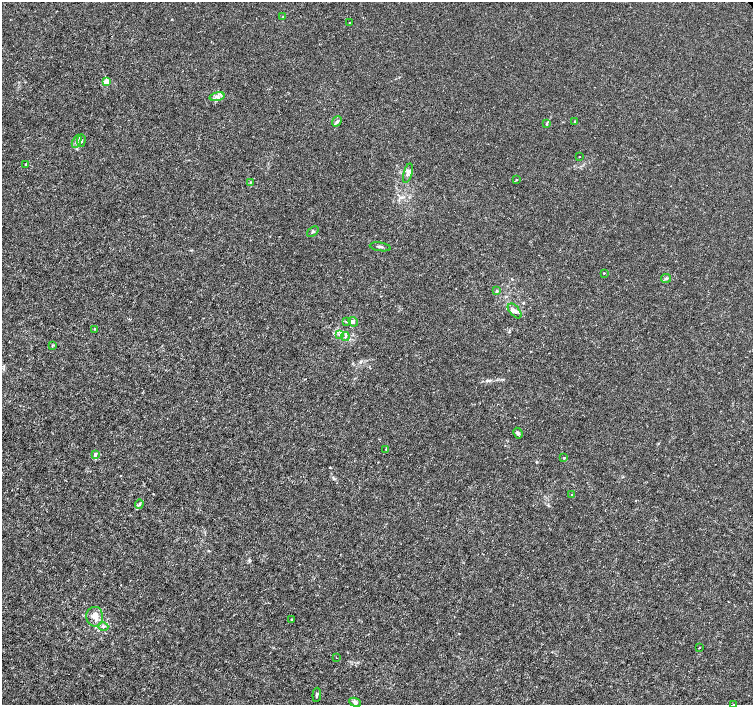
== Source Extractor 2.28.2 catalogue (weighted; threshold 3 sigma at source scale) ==
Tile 7 of 4 x 4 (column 3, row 2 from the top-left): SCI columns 3009-4510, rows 3020-4424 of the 6012 x 5974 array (HDU 1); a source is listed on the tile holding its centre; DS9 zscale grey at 2 x 2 block average (1 PNG px = mean of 2 x 2 image px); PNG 755 x 707 px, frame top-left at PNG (2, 2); each listed source drawn as its Kron ellipse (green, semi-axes under 4 px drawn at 4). Shown black and unused: <1% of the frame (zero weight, under 3 of 4 exposures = <1% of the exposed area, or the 3 px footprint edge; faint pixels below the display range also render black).
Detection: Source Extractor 2.28.2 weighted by HDU 2 'WHT'; one run over the whole footprint, this tile lists its part. Background 8.57e-04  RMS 0.0013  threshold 0.00599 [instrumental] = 3 sigma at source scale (4.5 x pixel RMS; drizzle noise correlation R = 1.50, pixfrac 1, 0.0396/0.0396 arcsec/px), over >= 5 px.
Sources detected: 42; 2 inside a brighter listed object's ellipse — not listed separately; the other 40 listed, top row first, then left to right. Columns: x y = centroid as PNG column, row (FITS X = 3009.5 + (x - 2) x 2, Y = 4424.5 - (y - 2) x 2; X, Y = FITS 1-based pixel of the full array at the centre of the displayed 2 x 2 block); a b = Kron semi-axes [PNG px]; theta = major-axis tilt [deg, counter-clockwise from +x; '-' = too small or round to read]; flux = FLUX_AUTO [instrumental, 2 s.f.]
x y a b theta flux
283 17 3 2 - 0.24
350 22 2 2 - 0.33
106 82 3 3 - 7.1
217 97 7 3 14 1.1
337 121 5 4 - 0.54
575 121 3 2 - 0.22
547 124 4 2 - 0.25
81 140 6 3 87 0.53
77 141 7 3 65 0.81
579 157 2 2 - 0.13
26 164 3 2 - 0.27
408 173 10 4 74 1.2
516 180 3 2 - 0.19
250 182 3 3 - 0.25
313 232 6 3 39 0.5
380 247 11 2 -9 0.49
604 273 3 2 - 0.18
666 278 5 4 - 0.56
496 291 3 3 - 0.37
515 311 9 5 -49 1.3
346 321 3 2 - 0.23
353 322 5 4 - 0.91
94 329 2 2 - 0.3
339 334 3 2 - 0.31
345 336 4 3 - 0.46
52 345 3 2 - 0.22
518 433 5 3 - 0.62
386 449 3 3 - 0.26
95 454 4 3 - 0.66
564 458 3 2 - 0.24
572 495 2 2 - 0.18
139 504 5 3 - 0.43
95 617 10 8 -88 2.3
291 619 2 2 - 0.19
103 626 5 3 - 0.6
699 647 2 2 - 0.23
336 658 2 2 - 0.12
317 695 7 3 86 0.49
355 702 6 4 -24 0.96
733 704 2 2 - 0.14
Isophote crosses this tile's border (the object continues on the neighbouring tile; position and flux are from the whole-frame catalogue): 1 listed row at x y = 733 704
Diffuse or blended objects may show on this block-average render without a row.